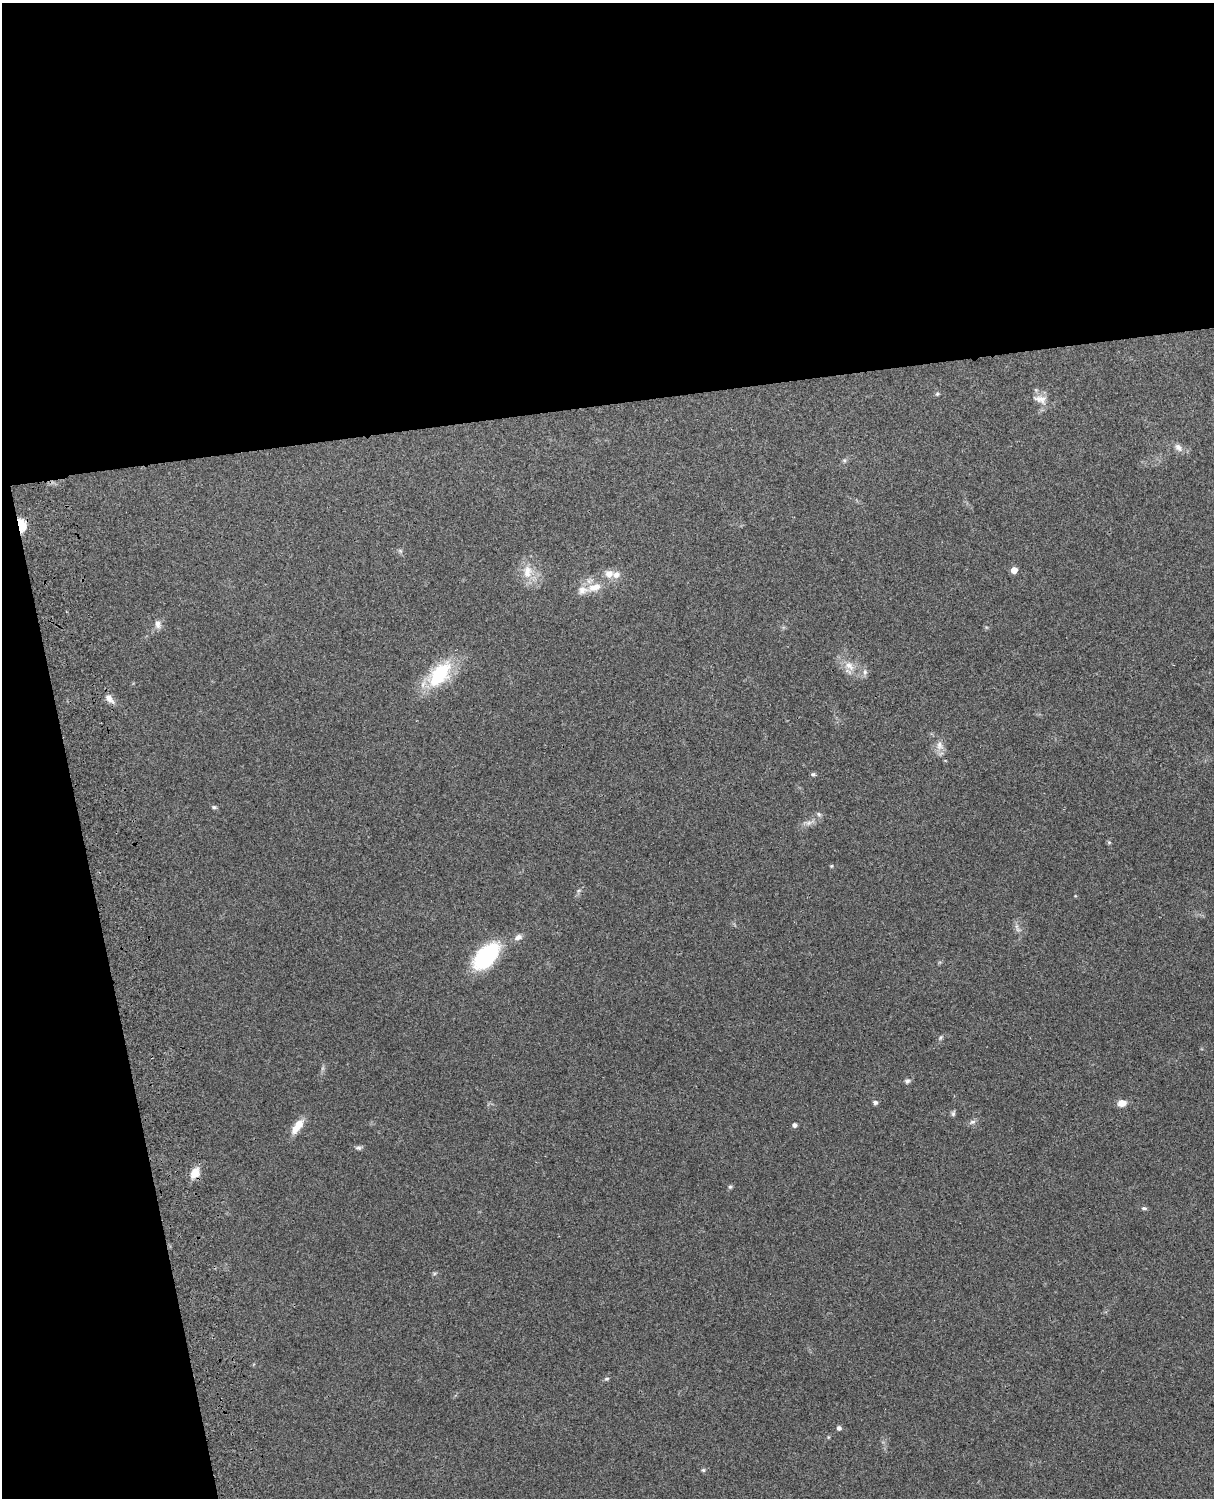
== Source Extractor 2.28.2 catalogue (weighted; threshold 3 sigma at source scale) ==
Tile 1 of 4 x 3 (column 1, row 1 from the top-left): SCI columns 119-1330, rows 3155-4650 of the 5088 x 4927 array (HDU 1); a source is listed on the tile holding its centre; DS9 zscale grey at full resolution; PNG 1216 x 1500 px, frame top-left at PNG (2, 3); no overlay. Shown black and unused: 33% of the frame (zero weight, under 3 of 4 exposures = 6% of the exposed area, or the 3 px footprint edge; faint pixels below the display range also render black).
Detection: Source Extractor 2.28.2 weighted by HDU 2 'WHT'; one run over the whole footprint, this tile lists its part. Background 0.217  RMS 0.0083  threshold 0.0375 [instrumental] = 3 sigma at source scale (4.5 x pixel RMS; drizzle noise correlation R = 1.50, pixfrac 1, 0.05/0.05 arcsec/px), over >= 5 px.
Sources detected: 42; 1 too faint to see at this stretch — not listed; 2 inside a brighter listed object's ellipse — not listed separately; the other 39 listed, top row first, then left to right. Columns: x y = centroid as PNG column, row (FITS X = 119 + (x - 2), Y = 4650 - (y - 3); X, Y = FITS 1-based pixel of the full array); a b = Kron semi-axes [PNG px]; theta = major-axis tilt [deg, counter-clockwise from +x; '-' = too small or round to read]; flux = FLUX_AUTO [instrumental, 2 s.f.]
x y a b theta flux
937 394 5 5 - 1.6
1040 399 22 12 -13 9
1178 447 11 8 -45 4.4
844 460 6 5 - 1.5
21 525 7 5 -83 84
400 551 6 6 - 1.5
1014 570 5 4 - 9.9
527 572 20 12 83 14
609 574 11 11 - 7.2
595 587 20 10 16 13
158 624 11 8 -75 4.2
849 666 16 10 -44 9.9
865 672 8 6 89 2.6
439 674 33 17 50 56
109 698 14 7 -48 5.9
939 745 14 9 -78 6.1
813 774 6 5 - 1.5
214 807 7 5 -9 1.4
819 814 7 5 -45 1.6
1109 842 6 4 -1 1
831 866 4 4 - 0.85
1017 926 7 4 71 2
518 937 11 7 27 4
486 956 25 14 49 87
941 1037 7 4 59 1.5
907 1081 7 6 - 2.3
875 1102 7 6 - 2
1122 1103 8 6 16 8.6
953 1113 8 5 80 1.7
972 1122 8 6 15 2.6
794 1125 4 4 - 3
297 1126 22 8 53 12
358 1148 8 6 -4 2
194 1173 14 9 59 10
730 1187 6 5 - 1.4
1144 1208 8 5 -1 1.6
607 1379 7 5 4 1.5
839 1428 6 5 - 2.1
703 1470 5 5 - 1.2
Overlapping masked pixels (flux is a lower limit): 2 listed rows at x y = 21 525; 194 1173